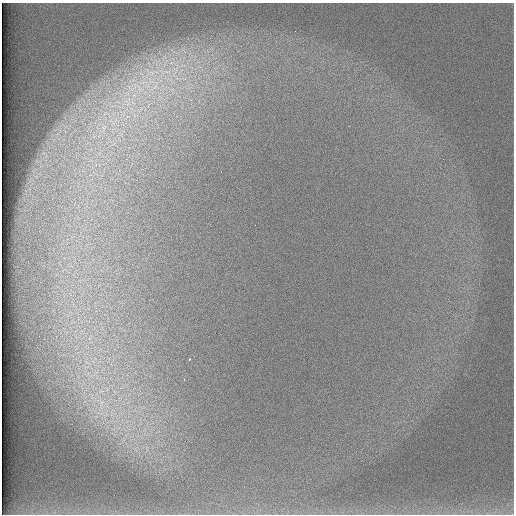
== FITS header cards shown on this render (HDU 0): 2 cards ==
NAXIS1  =                  512 /
NAXIS2  =                  512 /

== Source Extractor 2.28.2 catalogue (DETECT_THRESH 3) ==
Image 512 x 512 px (HDU 0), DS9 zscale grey, 1 PNG px = 1 image px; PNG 516 x 516 px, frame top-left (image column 1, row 512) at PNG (2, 3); no overlay
Background 97.8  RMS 2.9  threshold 8.73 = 3 sigma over >= 5 px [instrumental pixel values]
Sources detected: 5; all 5 listed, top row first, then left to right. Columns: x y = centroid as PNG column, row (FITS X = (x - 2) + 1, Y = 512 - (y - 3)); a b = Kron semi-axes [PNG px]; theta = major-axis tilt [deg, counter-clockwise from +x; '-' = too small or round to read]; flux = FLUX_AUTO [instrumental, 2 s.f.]
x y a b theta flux
176 69 20 12 65 4700
150 72 23 7 -30 3100
144 82 11 4 17 1100
154 87 14 7 43 1900
189 359 3 2 - 260